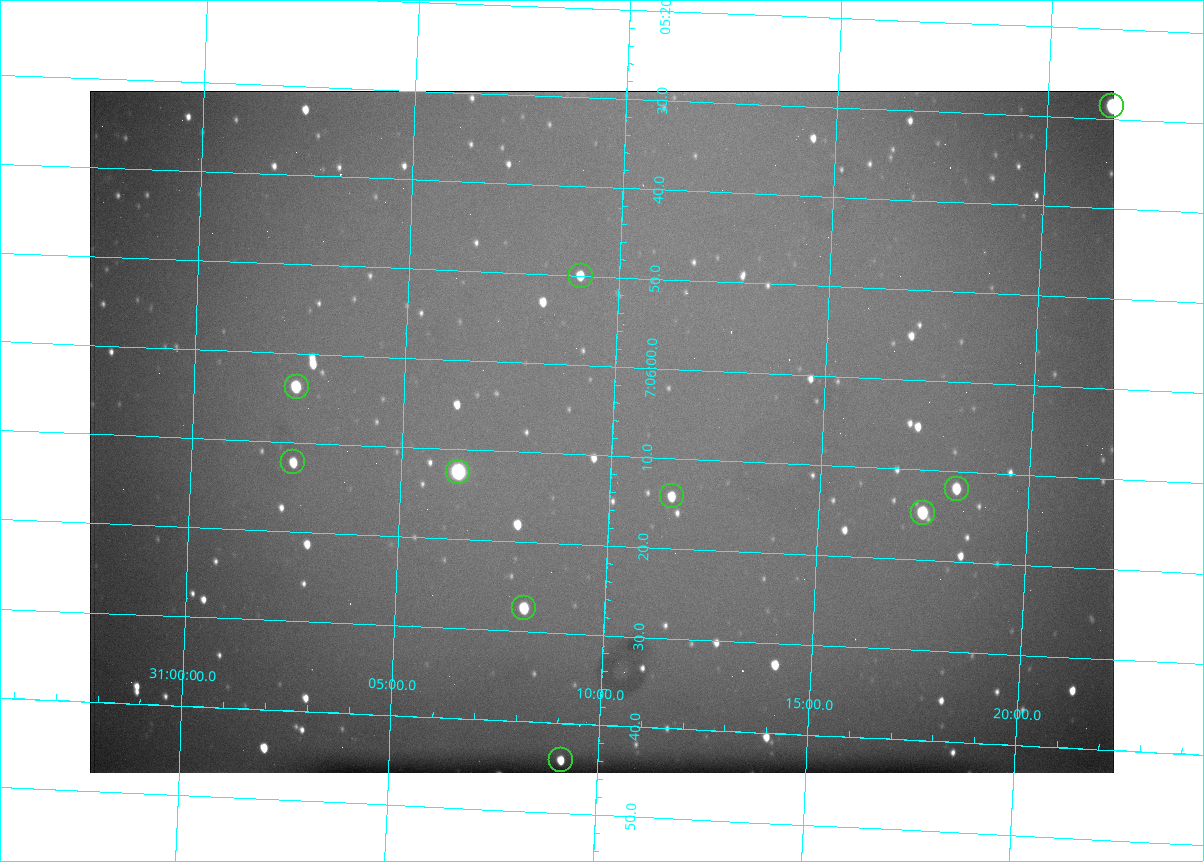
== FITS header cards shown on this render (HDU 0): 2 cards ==
NAXIS1  =                 1024 /fastest changing axis
NAXIS2  =                  682 /next to fastest changing axis

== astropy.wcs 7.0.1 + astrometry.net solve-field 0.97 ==
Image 1024 x 682 px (HDU 0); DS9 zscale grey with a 90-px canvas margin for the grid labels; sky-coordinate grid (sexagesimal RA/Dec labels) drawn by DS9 from the SOLVED WCS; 10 Tycho-2 reference stars matched to detected sources circled (green)
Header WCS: RA---TAN/DEC--TAN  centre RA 07:06:07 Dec +31:10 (106.53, +31.16 deg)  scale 1.43 arcsec/px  FOV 24.4' x 16.3'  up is -93 deg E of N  parity flipped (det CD > 0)
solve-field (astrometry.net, Tycho-2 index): VERIFIED the header's WCS against the Tycho-2 star catalogue (10 matches, 0 conflicts) and refined it, rather than solving blind
Solved WCS: RA---TAN-SIP/DEC--TAN-SIP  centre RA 07:06:07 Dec +31:10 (106.53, +31.16 deg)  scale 1.43 arcsec/px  FOV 24.4' x 16.3'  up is -92 deg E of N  parity flipped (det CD > 0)
The solver's refit moves the header's centre by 0.55 arcsec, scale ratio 0.9989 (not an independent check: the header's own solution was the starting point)
Tycho-2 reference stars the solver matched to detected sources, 10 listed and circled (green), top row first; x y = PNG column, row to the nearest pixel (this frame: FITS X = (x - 90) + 1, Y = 682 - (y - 91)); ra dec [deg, ICRS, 3 dp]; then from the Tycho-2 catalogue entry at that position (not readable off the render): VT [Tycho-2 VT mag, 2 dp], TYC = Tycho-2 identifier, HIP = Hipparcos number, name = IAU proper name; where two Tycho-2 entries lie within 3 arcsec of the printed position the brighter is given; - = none
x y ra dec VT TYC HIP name
1112 106 106.369 +31.359 8.79 2438-636-1 - -
581 276 106.458 +31.151 12.35 2438-728-1 - -
297 387 106.516 +31.041 10.39 2438-398-1 - -
293 462 106.551 +31.041 11.84 2438-663-1 - -
458 472 106.552 +31.106 9.20 2438-180-1 - -
957 489 106.550 +31.305 11.61 2438-184-1 - -
672 496 106.559 +31.192 11.79 2438-1039-1 - -
923 513 106.562 +31.292 10.01 2438-106-1 - -
524 608 106.614 +31.135 11.36 2438-550-1 - -
561 760 106.684 +31.152 11.76 2438-931-1 - -